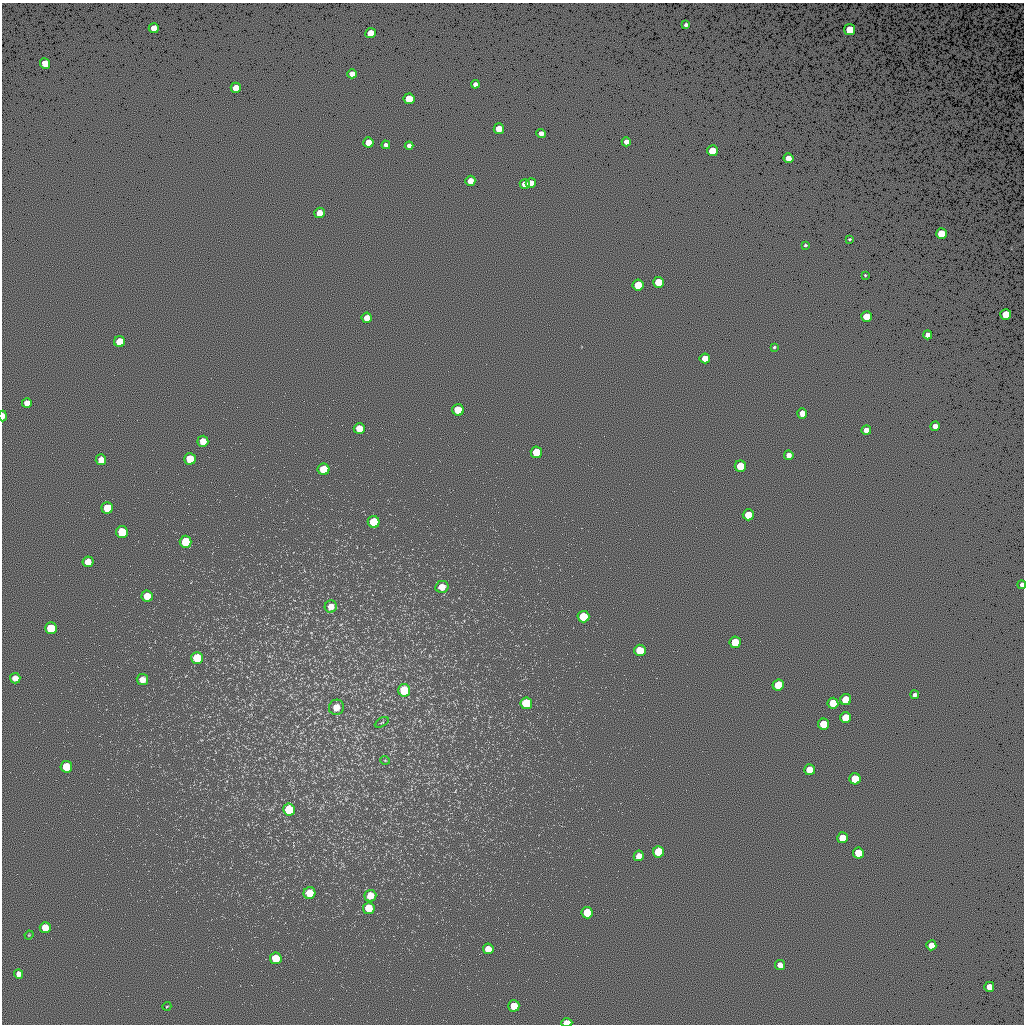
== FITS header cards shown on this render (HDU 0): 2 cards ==
NAXIS1  =                 1022 / length of data axis 1
NAXIS2  =                 1022 / length of data axis 2

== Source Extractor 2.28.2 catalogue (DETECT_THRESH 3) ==
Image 1022 x 1022 px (HDU 0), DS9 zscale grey, 1 PNG px = 1 image px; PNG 1026 x 1026 px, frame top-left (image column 1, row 1022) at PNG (2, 3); each listed source drawn as its Kron ellipse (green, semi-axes under 4 px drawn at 4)
Background 0.464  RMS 91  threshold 274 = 3 sigma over >= 5 px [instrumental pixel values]
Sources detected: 99; all 99 listed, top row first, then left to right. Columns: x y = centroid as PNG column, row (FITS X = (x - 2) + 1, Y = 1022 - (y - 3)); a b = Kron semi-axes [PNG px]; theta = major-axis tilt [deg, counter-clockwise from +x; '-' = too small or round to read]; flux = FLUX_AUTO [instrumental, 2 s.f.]
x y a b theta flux
686 25 4 3 - 14000
154 28 5 5 - 77000
850 30 5 5 - 160000
370 33 5 5 - 99000
45 63 5 5 - 99000
352 74 5 4 - 38000
475 84 4 4 - 23000
236 88 5 5 - 75000
409 99 5 5 - 140000
499 129 5 5 - 90000
541 133 4 4 - 29000
368 142 5 5 - 74000
626 142 4 4 - 29000
386 145 4 4 - 21000
409 146 4 4 - 23000
712 151 5 5 - 150000
788 158 5 5 - 52000
470 181 5 5 - 55000
531 183 5 5 - 56000
525 184 5 5 - 51000
320 213 5 5 - 76000
941 234 5 5 - 170000
849 239 3 2 - 6100
805 245 3 2 - 6800
865 275 3 3 - 5500
659 282 5 5 - 160000
638 285 5 5 - 150000
1006 314 5 5 - 160000
867 316 5 5 - 130000
367 318 5 5 - 47000
928 335 4 4 - 34000
120 342 5 5 - 140000
774 347 3 3 - 7500
705 358 5 5 - 57000
27 403 5 5 - 43000
458 410 6 5 - 140000
802 413 5 5 - 42000
3 416 5 3 - 47000
935 426 5 4 - 43000
359 428 5 5 - 90000
866 430 5 4 - 42000
203 441 5 5 - 69000
536 452 6 5 - 180000
789 455 5 4 - 32000
190 459 6 6 - 140000
101 460 5 5 - 58000
740 466 5 5 - 150000
323 469 6 6 - 150000
107 508 6 5 - 160000
748 515 5 5 - 140000
374 522 6 6 - 200000
122 532 6 6 - 180000
186 542 6 6 - 200000
88 562 5 5 - 54000
1022 585 4 3 - 24000
442 587 6 6 - 50000
147 596 5 5 - 89000
331 607 6 6 - 43000
583 617 6 5 - 160000
51 628 6 6 - 200000
735 642 5 5 - 190000
640 650 6 5 - 150000
197 658 6 6 - 170000
15 678 5 5 - 48000
142 679 5 5 - 46000
778 685 6 5 - 160000
404 690 6 6 - 180000
915 695 4 3 - 17000
846 700 5 5 - 180000
526 703 6 6 - 210000
833 703 5 5 - 130000
336 707 8 7 - 64000
846 718 5 5 - 130000
382 722 8 3 30 7400
824 724 5 5 - 170000
385 760 5 3 - 4700
66 767 6 5 - 160000
810 770 5 5 - 120000
855 779 5 5 - 190000
289 809 6 6 - 200000
842 838 5 5 - 110000
659 852 6 5 - 200000
858 853 5 5 - 170000
639 856 5 5 - 36000
309 893 6 6 - 97000
370 896 6 6 - 69000
369 908 6 6 - 97000
587 913 6 5 - 150000
45 927 5 5 - 100000
29 935 4 3 - 4700
931 945 5 5 - 60000
488 949 5 5 - 63000
276 958 6 6 - 140000
780 965 5 5 - 47000
19 974 5 4 - 32000
989 987 5 5 - 59000
167 1006 4 3 - 5200
514 1006 5 5 - 110000
567 1023 5 4 - 93000
At the frame edge (FLAGS 8, measured only in part): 3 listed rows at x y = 3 416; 1022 585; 567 1023